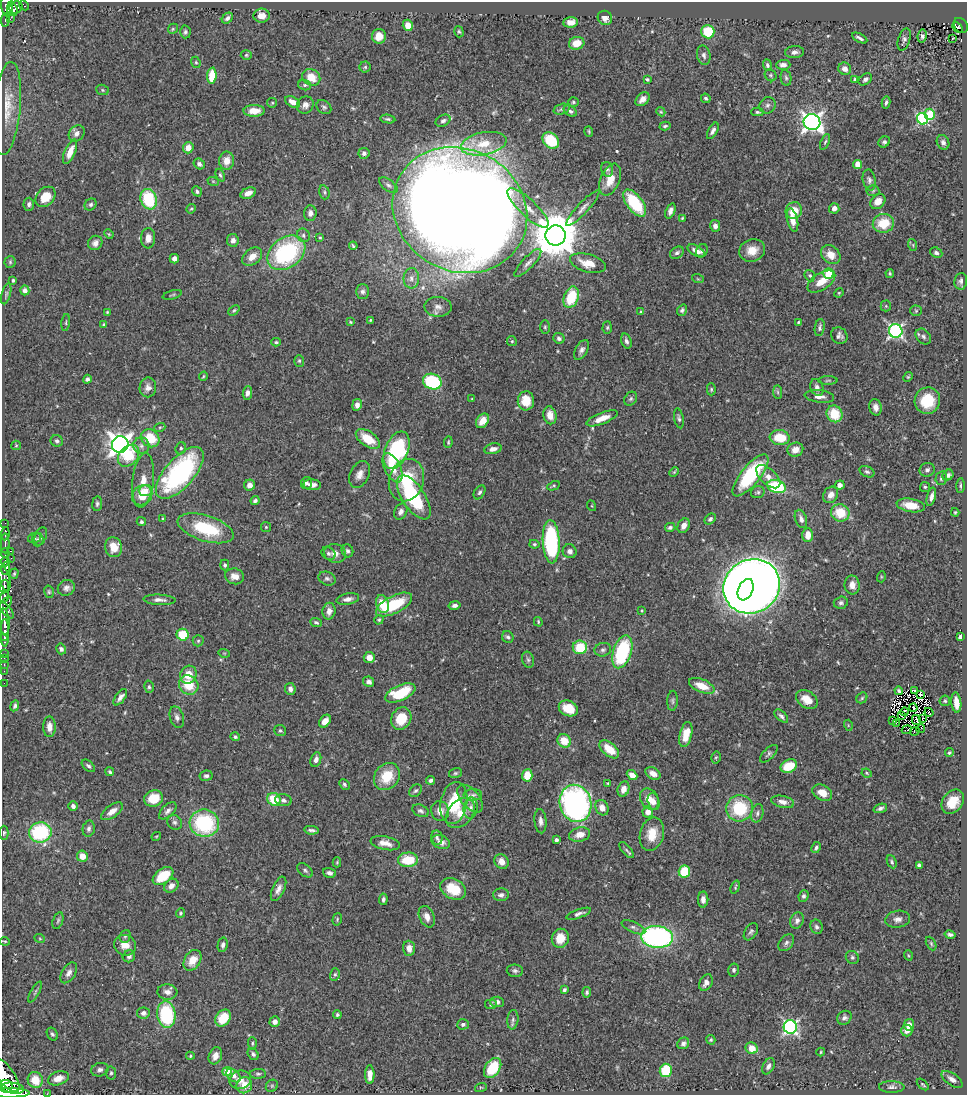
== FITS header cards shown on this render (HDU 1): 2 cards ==
NAXIS1  =                  965
NAXIS2  =                 1093

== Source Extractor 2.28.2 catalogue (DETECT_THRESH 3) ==
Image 965 x 1093 px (HDU 1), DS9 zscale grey, 1 PNG px = 1 image px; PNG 969 x 1097 px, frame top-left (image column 1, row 1093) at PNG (2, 2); each listed source drawn as its Kron ellipse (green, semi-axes under 4 px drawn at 4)
Background 0.44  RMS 0.021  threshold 0.0617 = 3 sigma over >= 5 px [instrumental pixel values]
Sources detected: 531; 7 with non-positive FLUX_AUTO (blend fragments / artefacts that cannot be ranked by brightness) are neither listed nor drawn; of the other 524, the 500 brightest by FLUX_AUTO listed and drawn (24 fainter detections omitted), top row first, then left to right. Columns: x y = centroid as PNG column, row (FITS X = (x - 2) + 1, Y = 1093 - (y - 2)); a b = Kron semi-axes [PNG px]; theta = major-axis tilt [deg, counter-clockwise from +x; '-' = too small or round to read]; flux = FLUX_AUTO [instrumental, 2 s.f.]
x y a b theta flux
7 5 11 6 -88 290
24 5 5 3 - 16
16 7 7 6 - 210
12 9 7 5 -69 220
262 16 8 7 - 13
227 18 6 4 45 4.2
605 18 7 7 - 8.7
10 19 3 2 - 4.6
5 20 7 3 83 70
571 22 7 5 3 10
408 25 6 5 - 13
961 25 8 6 -54 73
958 27 6 3 -44 31
173 29 5 4 - 1.8
185 32 6 5 - 3.1
459 32 6 4 -73 2.2
708 32 7 6 - 49
379 36 7 7 - 16
922 36 6 4 80 2.7
860 38 8 3 -29 3.8
952 39 3 3 - 2
904 40 11 6 71 4.4
577 43 8 6 16 17
795 52 9 6 5 5.1
246 55 5 4 - 2
704 55 10 6 -78 4.6
196 62 6 4 -67 1.9
767 65 6 4 -68 3.3
783 65 7 5 2 6.1
365 67 5 5 - 2.1
845 69 6 6 - 7.2
771 75 6 5 - 2.4
212 76 8 4 85 35
311 77 9 8 - 25
786 78 8 5 -79 3.2
647 79 4 3 - 2
855 79 4 3 - 1.9
865 79 7 5 39 4.1
305 85 6 5 - 2.8
102 90 6 5 - 2.3
706 98 5 4 - 2.6
642 99 8 5 45 8
293 102 8 5 -27 11
573 102 5 4 - 2.1
272 103 5 4 - 1.6
886 103 6 3 78 2.6
305 105 9 8 - 6.7
767 105 8 7 - 4.4
324 107 8 6 -44 3.3
7 108 47 13 84 33
562 109 8 5 18 2.7
254 111 10 6 1 17
570 111 7 5 -33 3.1
661 112 5 3 - 1.5
757 112 6 3 -1 2.5
930 114 5 5 - 52
388 119 7 4 -9 2.6
923 119 6 5 - 180
443 121 8 5 27 3.9
812 122 8 8 - 700
665 126 5 3 - 2.1
589 131 5 3 - 1.7
713 131 9 4 61 4.9
77 133 9 7 47 7.4
551 140 9 7 -43 58
825 142 8 3 68 2.3
884 142 6 5 - 3.1
943 142 7 6 - 4.8
484 144 23 11 11 32
188 148 5 5 - 14
70 152 13 5 67 17
364 153 5 5 - 4.2
227 161 9 7 86 14
199 164 6 5 - 4.5
857 164 4 4 - 22
607 169 7 6 - 3.6
220 175 6 4 -66 2.4
610 180 17 9 67 23
869 180 10 6 -78 4.6
213 181 6 3 -19 1.5
388 185 11 5 -37 4.5
197 191 5 4 - 3.2
873 191 6 5 - 2.4
324 192 7 5 -75 2.7
248 193 8 5 24 9.5
46 197 11 8 46 23
149 199 10 8 -71 74
878 201 8 6 46 12
635 203 16 7 -53 75
29 204 6 5 - 3.8
91 204 6 5 - 3
528 208 27 8 -44 21
583 208 23 5 47 9.4
834 208 5 5 - 7
191 209 5 4 - 1.8
460 210 69 61 -29 5000
670 211 8 4 69 5.8
794 211 8 8 - 21
310 213 8 6 87 6.4
682 218 4 3 - 1.4
792 220 12 5 -76 13
883 223 11 9 14 36
715 226 6 5 - 5.8
109 234 5 4 - 1.5
303 235 7 6 - 4.3
556 235 10 10 - 7100
320 237 4 3 - 1.5
148 238 10 7 86 9.7
233 240 6 5 - 5.9
95 243 7 7 - 7.3
913 245 6 3 -73 1.5
353 246 4 3 - 1.9
752 250 13 11 20 18
696 251 9 5 -29 8.8
702 251 7 5 62 3.8
286 253 21 15 36 170
677 253 7 5 33 3.8
936 253 6 5 - 3.6
831 255 10 8 -40 17
252 256 11 7 39 14
174 259 5 4 - 7
10 262 5 5 - 2.3
528 263 18 6 47 7.4
588 263 18 9 -16 23
828 273 5 5 - 76
890 273 4 3 - 1.7
810 276 6 5 - 2.6
411 278 10 7 87 7.1
698 279 6 3 -18 1.5
13 280 3 3 - 2.5
821 281 16 8 33 20
961 281 8 6 82 4.8
25 290 5 4 - 5.9
363 291 7 6 - 4
839 293 5 4 - 1.6
6 294 11 4 75 3.2
172 295 10 3 16 1.8
571 297 11 7 70 53
886 306 5 5 - 1.8
438 307 13 10 -3 8.8
234 310 6 4 41 2.2
682 310 6 5 - 3.6
916 311 5 5 - 2.1
107 312 3 3 - 1.4
641 312 4 3 - 1.7
370 320 3 2 - 1.4
66 322 8 3 82 1.8
350 322 4 3 - 1.6
798 322 4 3 - 1.7
103 324 4 3 - 1.7
545 327 7 5 90 2.2
820 327 8 5 81 3.4
607 328 6 4 88 2.2
896 331 7 6 - 310
839 336 9 7 -51 6
923 337 9 6 -46 4.6
559 338 6 5 - 3.8
512 341 5 4 - 1.9
626 341 8 5 -71 4.5
276 342 4 3 - 2.1
581 350 11 6 59 5.8
299 361 6 5 - 2.5
203 376 4 3 - 1.5
908 377 5 4 - 1.8
87 379 4 4 - 3.9
828 380 9 3 1 2.2
432 382 9 7 -20 110
148 387 10 8 82 7.9
817 387 9 6 -69 5.7
711 389 6 4 89 2.2
778 392 7 4 -88 2.5
247 393 7 4 82 5.5
819 396 15 6 -6 8.2
472 399 3 3 - 1.3
631 399 7 6 - 3.2
526 401 9 8 - 26
927 401 13 12 - 46
357 405 6 4 80 6.2
876 407 8 6 -77 8.6
834 414 8 7 - 38
550 415 9 6 -78 13
602 418 16 5 21 17
679 418 10 4 -79 3.5
483 421 8 5 54 14
160 427 5 3 - 1.6
150 438 10 8 -43 40
780 438 10 7 -6 35
368 439 14 7 -34 33
57 441 6 5 - 3.4
448 442 6 3 85 1.8
120 444 8 8 - 1200
16 445 5 4 - 1.6
141 446 8 8 - 6.4
181 448 6 5 - 3.2
493 449 9 5 11 7.3
397 450 20 11 66 140
795 450 8 7 - 12
128 456 12 9 47 44
392 468 16 8 -64 22
927 470 8 6 20 4.5
674 472 5 4 - 1.6
867 472 8 5 -24 3.5
180 473 32 14 49 240
359 474 14 9 64 10
751 475 26 9 51 110
948 475 6 5 - 4.2
768 477 15 7 -43 12
941 478 7 5 77 3.5
143 480 27 10 83 24
406 480 21 17 71 61
306 483 6 5 - 3.7
249 485 5 5 - 7.5
312 485 9 5 -3 8.9
840 485 5 4 - 7.2
554 486 6 4 27 2
777 486 9 6 -16 85
960 486 7 3 89 2.5
925 487 5 5 - 2.2
145 490 7 5 4 6.4
480 492 7 5 56 3.4
758 492 7 6 - 3.1
142 495 11 9 44 25
831 495 9 7 54 8.9
414 497 25 11 -56 110
931 497 9 4 76 6.4
255 501 5 3 - 3.3
97 504 7 5 81 2.7
911 505 14 6 -10 22
592 506 5 3 - 1.4
401 512 8 6 62 5.7
955 512 4 3 - 1.5
840 513 9 8 - 39
162 519 4 3 - 1.5
710 519 6 4 41 3
801 519 9 5 -70 6.7
141 522 5 4 - 2.7
5 523 2 2 - 5.4
684 526 8 5 60 10
266 527 5 5 - 1.8
670 527 5 4 - 3.9
206 528 29 13 -18 78
5 534 7 3 83 43
808 535 7 5 -90 17
41 536 9 5 68 4
34 538 7 5 14 3.1
37 539 7 6 - 2.9
551 542 22 8 -87 180
5 543 10 3 89 360
534 544 5 4 - 2
113 547 10 8 -75 22
11 551 3 2 - 16
347 551 6 5 - 3.7
570 551 7 6 - 5.8
5 553 4 3 - 110
328 553 7 6 - 3.6
335 553 11 9 -15 9.2
11 558 2 2 - 16
5 562 5 3 - 76
225 565 5 4 - 2.7
6 568 7 4 81 480
14 574 5 4 - 2.1
235 576 9 8 - 11
881 577 5 3 - 1.3
327 578 9 6 -22 3.9
5 579 13 5 -76 240
852 585 9 7 -81 11
752 586 29 26 29 2900
4 587 7 3 83 250
66 588 9 7 30 6
746 590 11 7 66 530
49 592 6 5 - 2.1
4 596 6 4 75 240
348 599 11 5 11 7
159 600 16 5 -3 6.8
6 603 8 4 50 180
841 603 7 6 - 3.9
382 604 9 6 -73 34
394 605 20 8 27 60
455 605 6 4 11 4.5
6 610 10 4 -49 140
642 610 3 2 - 1.3
329 611 8 6 78 8.5
379 620 5 4 - 1.9
5 622 13 5 -87 590
316 622 6 4 -24 2.5
538 622 5 3 - 1.5
5 633 14 4 -90 560
183 635 6 6 - 42
508 637 6 5 - 3
960 637 4 3 - 4.5
5 638 4 3 - 230
198 641 5 5 - 2.3
580 647 7 6 - 47
61 649 5 4 - 4.2
603 650 8 6 15 4
622 652 17 9 72 120
224 653 6 3 -18 1.3
4 654 2 2 - 6.8
369 657 5 5 - 12
4 658 2 2 - 10
528 660 8 6 -72 3.6
4 665 3 2 - 15
4 671 2 2 - 4.6
188 675 9 8 - 21
369 682 6 5 - 5.7
4 683 2 2 - 8.2
189 685 10 9 - 33
702 686 13 6 -22 22
149 687 6 5 - 2.7
290 689 6 5 - 5.3
914 690 4 2 - 1.7
899 691 4 3 - 2.3
400 693 16 7 24 55
920 694 4 3 - 1.8
120 697 9 5 54 6.2
862 698 6 5 - 2.2
807 699 12 8 -35 19
672 701 10 5 86 3
945 701 5 5 - 2.3
956 703 10 5 -84 17
15 706 6 3 66 2.6
568 708 10 7 -23 30
913 708 4 2 - 2.6
904 712 4 2 - 2.5
929 712 5 2 - 1.3
781 716 8 4 -43 3.9
902 716 3 2 - 2.4
177 717 11 7 -73 5.4
401 718 11 9 62 31
923 718 3 2 - 1.5
893 720 3 2 - 2.2
916 720 5 2 - 3
325 721 7 5 52 12
896 723 3 2 - 1.7
848 725 5 3 - 1.5
49 727 10 6 -90 9.6
920 729 4 2 - 2.4
907 730 5 2 - 1.5
280 731 5 5 - 2.6
915 731 5 2 - 2.1
686 735 13 6 76 21
235 737 5 4 - 2.6
564 741 7 6 - 21
609 749 11 6 -41 25
949 753 4 4 - 2
769 754 11 5 45 3.6
716 757 6 4 75 1.8
316 760 7 5 71 6.3
88 766 8 5 -41 3.3
789 766 8 6 26 39
110 772 4 4 - 2.5
455 773 6 5 - 2.3
867 773 5 4 - 1.4
653 774 8 5 -31 12
527 775 6 5 - 27
632 775 6 4 -42 12
206 776 6 5 - 3.7
387 777 14 12 54 40
431 780 4 4 - 3.5
608 783 3 2 - 1.3
344 784 6 4 -47 2.7
623 789 8 5 70 11
416 791 7 5 42 2.9
822 793 10 7 -30 17
473 795 9 5 2 3.8
154 798 9 8 - 29
274 799 7 6 - 38
470 799 17 9 -49 11
649 799 11 8 -58 14
283 800 8 6 -7 5.4
654 802 9 5 -76 7.7
783 802 12 6 -13 8
953 802 13 10 52 30
454 803 21 13 79 64
576 803 19 15 -75 420
73 806 5 4 - 4.6
471 808 10 7 81 6.4
602 808 8 6 -63 12
740 808 13 13 - 71
880 808 7 4 20 3.9
112 811 12 6 36 10
168 811 11 6 43 5.3
420 811 8 5 -23 4.1
440 811 10 9 - 10
648 812 5 5 - 10
460 813 17 12 48 21
757 813 9 6 76 4.2
540 821 12 6 -86 6.6
175 822 8 7 - 4
204 823 14 13 - 130
89 829 8 6 77 4.3
311 830 7 3 -5 3.5
40 832 11 10 - 120
4 833 7 4 88 2.4
652 834 17 12 76 25
580 835 10 7 15 12
156 836 5 3 - 1.3
437 838 7 6 - 3.8
556 840 4 3 - 3.7
441 842 9 6 -22 7.7
385 843 15 6 -12 12
816 847 6 4 62 3.3
626 850 10 4 -49 3
82 856 5 5 - 16
408 860 10 7 5 43
337 862 5 4 - 1.5
501 862 8 7 - 11
892 862 7 4 -65 2.5
919 865 4 4 - 3.1
305 870 9 5 -39 3.4
684 871 6 5 - 65
329 873 6 4 -15 4.7
163 876 12 7 36 38
171 886 8 6 42 7.8
735 887 7 4 71 1.8
279 889 13 6 66 8.3
453 889 13 10 -29 36
501 895 8 6 2 4.9
803 896 6 5 - 3.8
383 899 6 4 85 2.9
703 899 8 5 88 7.5
180 913 5 4 - 2.2
579 914 13 4 19 5
427 917 11 7 -67 9.6
337 919 6 4 72 1.9
898 919 12 8 9 8
58 921 9 5 72 2.8
797 921 8 6 70 5.6
633 927 13 5 -24 4.8
816 927 7 6 - 3.8
751 932 9 6 57 3.7
950 935 5 4 - 3.4
125 936 6 5 - 2.7
657 937 16 11 -5 310
560 938 9 8 - 22
40 939 5 3 - 1.3
5 941 5 2 - 1.3
786 943 9 6 52 4.7
931 944 7 4 -64 2.1
125 945 11 10 - 17
223 945 7 5 79 4.4
409 948 7 6 - 9.7
908 955 5 3 - 1.5
129 956 6 5 - 4.4
852 957 7 6 - 3.4
192 960 11 8 58 20
734 970 6 5 - 3.5
515 971 8 6 -3 3.8
69 973 11 6 58 6.7
335 974 6 5 - 2.5
706 983 9 6 62 7.2
564 990 4 3 - 3.1
35 992 12 3 62 2.3
167 992 10 7 -4 8.3
587 992 5 4 - 2.7
497 1002 7 5 -3 5
490 1005 6 5 - 2.3
143 1013 6 5 - 5.6
166 1015 13 9 -83 110
337 1015 4 4 - 2.3
223 1018 9 7 54 35
844 1018 7 6 - 4.4
513 1020 10 5 84 4.4
275 1022 5 5 - 6.5
463 1024 6 5 - 3.7
909 1025 6 5 - 13
790 1027 7 6 - 330
907 1030 6 5 - 6.9
52 1034 7 5 -59 2.8
711 1040 5 4 - 2.3
252 1043 6 4 -87 2
683 1043 6 5 - 4.3
752 1048 6 5 - 21
821 1052 4 4 - 1.5
253 1054 6 5 - 3.4
190 1056 4 4 - 1.8
215 1056 9 6 68 9.4
768 1066 9 5 64 5.7
493 1068 11 7 55 49
100 1070 9 6 15 4.9
666 1070 7 6 - 62
227 1071 5 4 - 35
111 1073 6 5 - 2.8
258 1074 8 5 1 2.9
5 1075 21 8 -53 1800
233 1075 8 5 -44 6.5
370 1075 9 4 -90 10
58 1078 10 6 19 13
952 1079 12 6 -35 6.5
35 1080 8 7 - 26
240 1080 11 9 17 9.9
923 1084 7 3 -43 1.9
244 1085 8 7 - 17
6 1086 7 6 - 710
272 1086 6 5 - 2.4
481 1087 6 4 17 1.4
892 1087 12 6 -1 4.3
13 1088 11 5 -8 920
8 1093 22 4 -1 1900
47 1094 2 2 - 5.1
At the frame edge (FLAGS 8, measured only in part): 3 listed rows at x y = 5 1075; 8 1093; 47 1094
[24 fainter detections neither listed nor drawn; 7 non-positive-flux detections neither listed nor drawn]